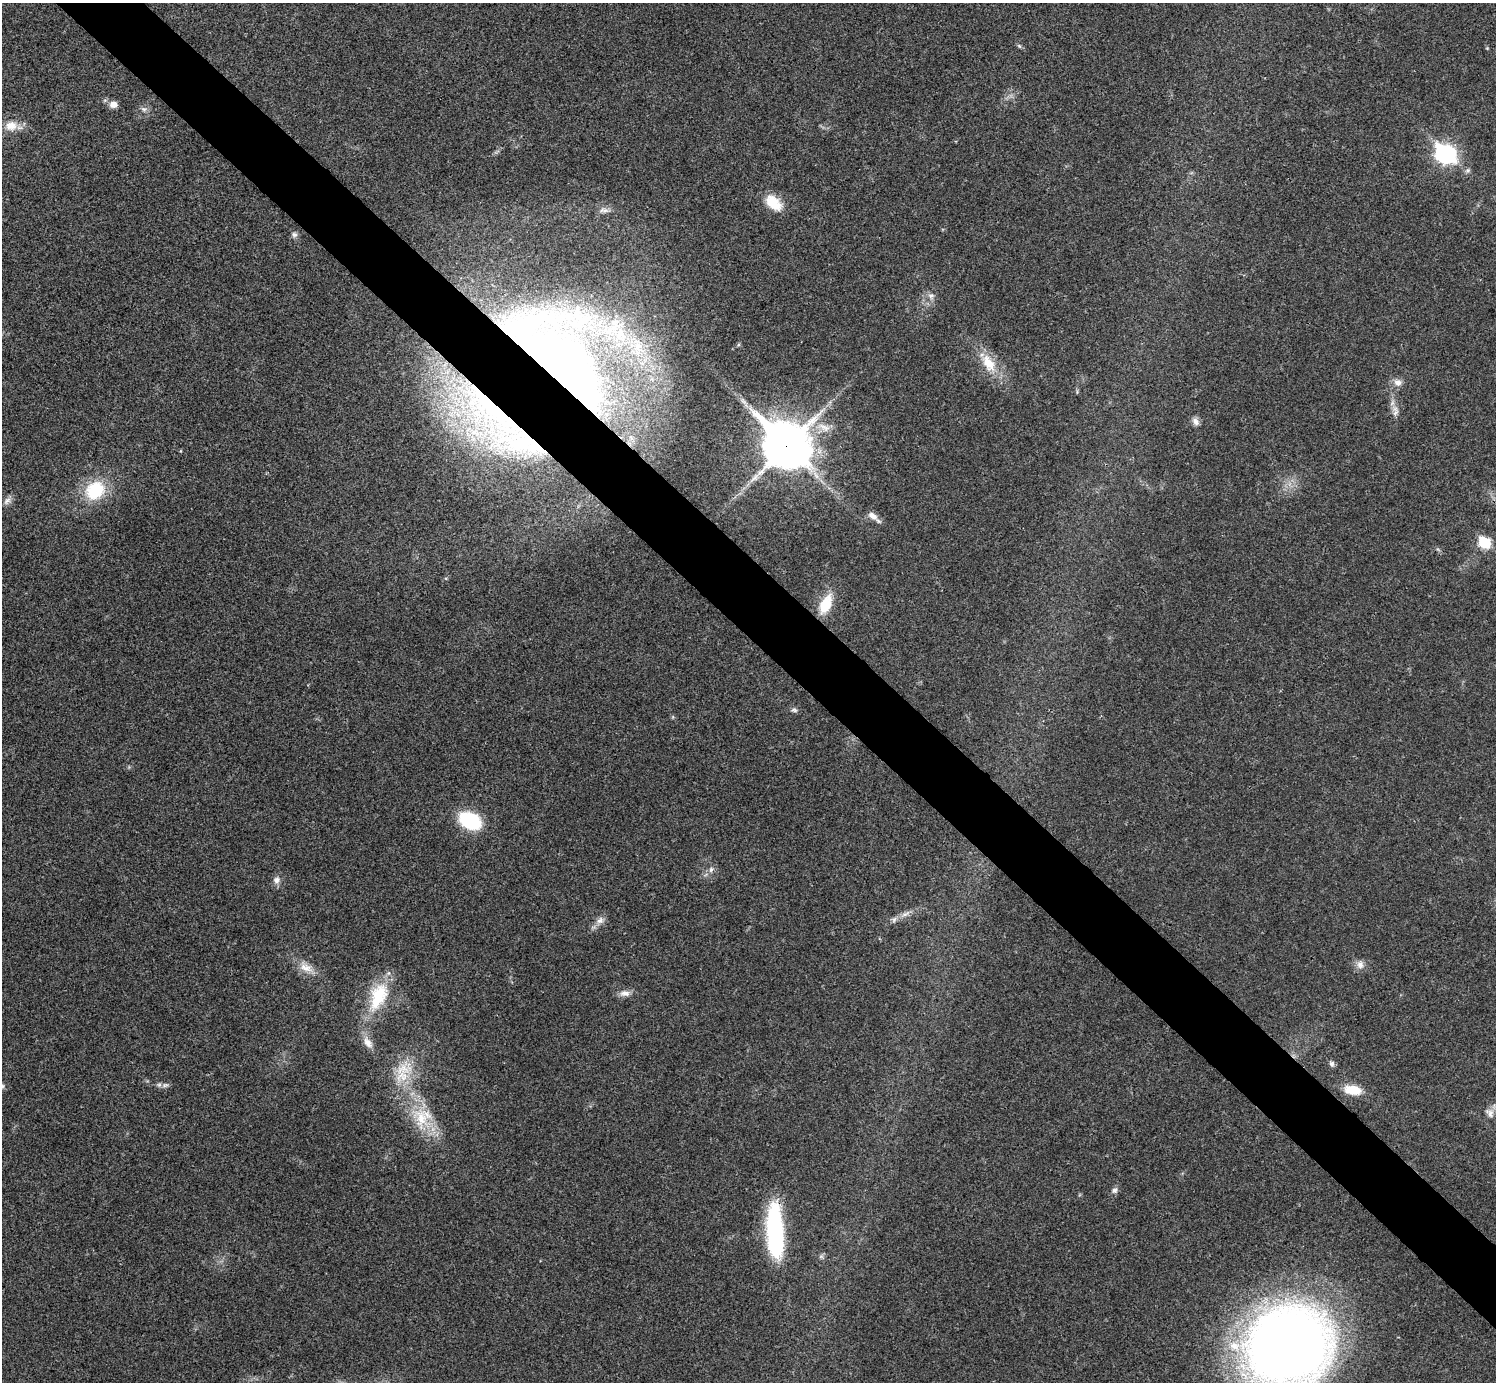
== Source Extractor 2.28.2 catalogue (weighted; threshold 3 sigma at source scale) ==
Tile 6 of 4 x 4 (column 2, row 2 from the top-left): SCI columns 1520-3013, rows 2922-4301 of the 6012 x 6012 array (HDU 1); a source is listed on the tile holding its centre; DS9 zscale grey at full resolution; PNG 1498 x 1384 px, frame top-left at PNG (2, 3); no overlay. Shown black and unused: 5% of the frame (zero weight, under 3 of 4 exposures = <1% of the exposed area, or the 3 px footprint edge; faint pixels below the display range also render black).
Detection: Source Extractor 2.28.2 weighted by HDU 2 'WHT'; one run over the whole footprint, this tile lists its part. Background 0.0198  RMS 0.0038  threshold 0.0169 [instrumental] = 3 sigma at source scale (4.5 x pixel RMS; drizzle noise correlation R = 1.50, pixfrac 1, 0.05/0.05 arcsec/px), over >= 5 px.
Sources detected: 49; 2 inside a brighter object's white glare — not listed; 7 inside a brighter listed object's ellipse — not listed separately; the other 40 listed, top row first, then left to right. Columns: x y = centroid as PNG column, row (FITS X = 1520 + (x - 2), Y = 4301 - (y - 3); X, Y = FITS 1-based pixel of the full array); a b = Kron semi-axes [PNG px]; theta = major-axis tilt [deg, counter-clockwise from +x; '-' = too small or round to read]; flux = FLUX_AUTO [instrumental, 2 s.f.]
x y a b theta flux
1019 46 6 5 - 0.62
113 104 9 8 - 2.7
144 109 9 7 -16 1.4
11 126 19 14 8 5.7
1446 154 10 8 -21 140
773 203 22 13 -42 8.7
604 210 14 6 -3 1.6
294 234 8 7 - 1.2
931 296 9 9 - 2
988 363 27 14 -60 10
565 367 148 87 -54 350
1398 382 12 10 -22 2.5
1395 413 13 6 62 1.8
1196 421 12 8 -51 1.8
786 445 18 16 -40 1200
95 490 22 18 38 19
7 501 13 7 51 1.9
873 516 14 8 -35 2.6
1485 543 7 6 - 26
825 604 23 12 65 9.9
794 710 9 6 -9 1
470 820 23 15 -27 24
711 869 9 7 58 1.5
277 880 11 9 82 2
905 914 14 6 27 2.1
600 920 12 8 33 2.3
1360 965 12 10 -87 2.4
306 967 22 11 -33 5
625 993 14 8 -1 2.5
378 996 42 22 66 20
368 1043 18 9 -55 3.6
1332 1064 8 6 -76 1.2
403 1069 31 19 28 12
165 1085 11 6 15 1.3
1352 1090 16 9 -8 9.9
1490 1113 14 9 -51 2.5
421 1118 36 23 -74 17
1114 1190 8 7 - 1.4
775 1231 53 15 -87 53
1288 1346 55 51 6 580
Overlapping masked pixels (flux is a lower limit): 3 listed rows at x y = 565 367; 786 445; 775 1231
Isophote crosses this tile's border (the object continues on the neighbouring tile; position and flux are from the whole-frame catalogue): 2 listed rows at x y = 11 126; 1288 1346